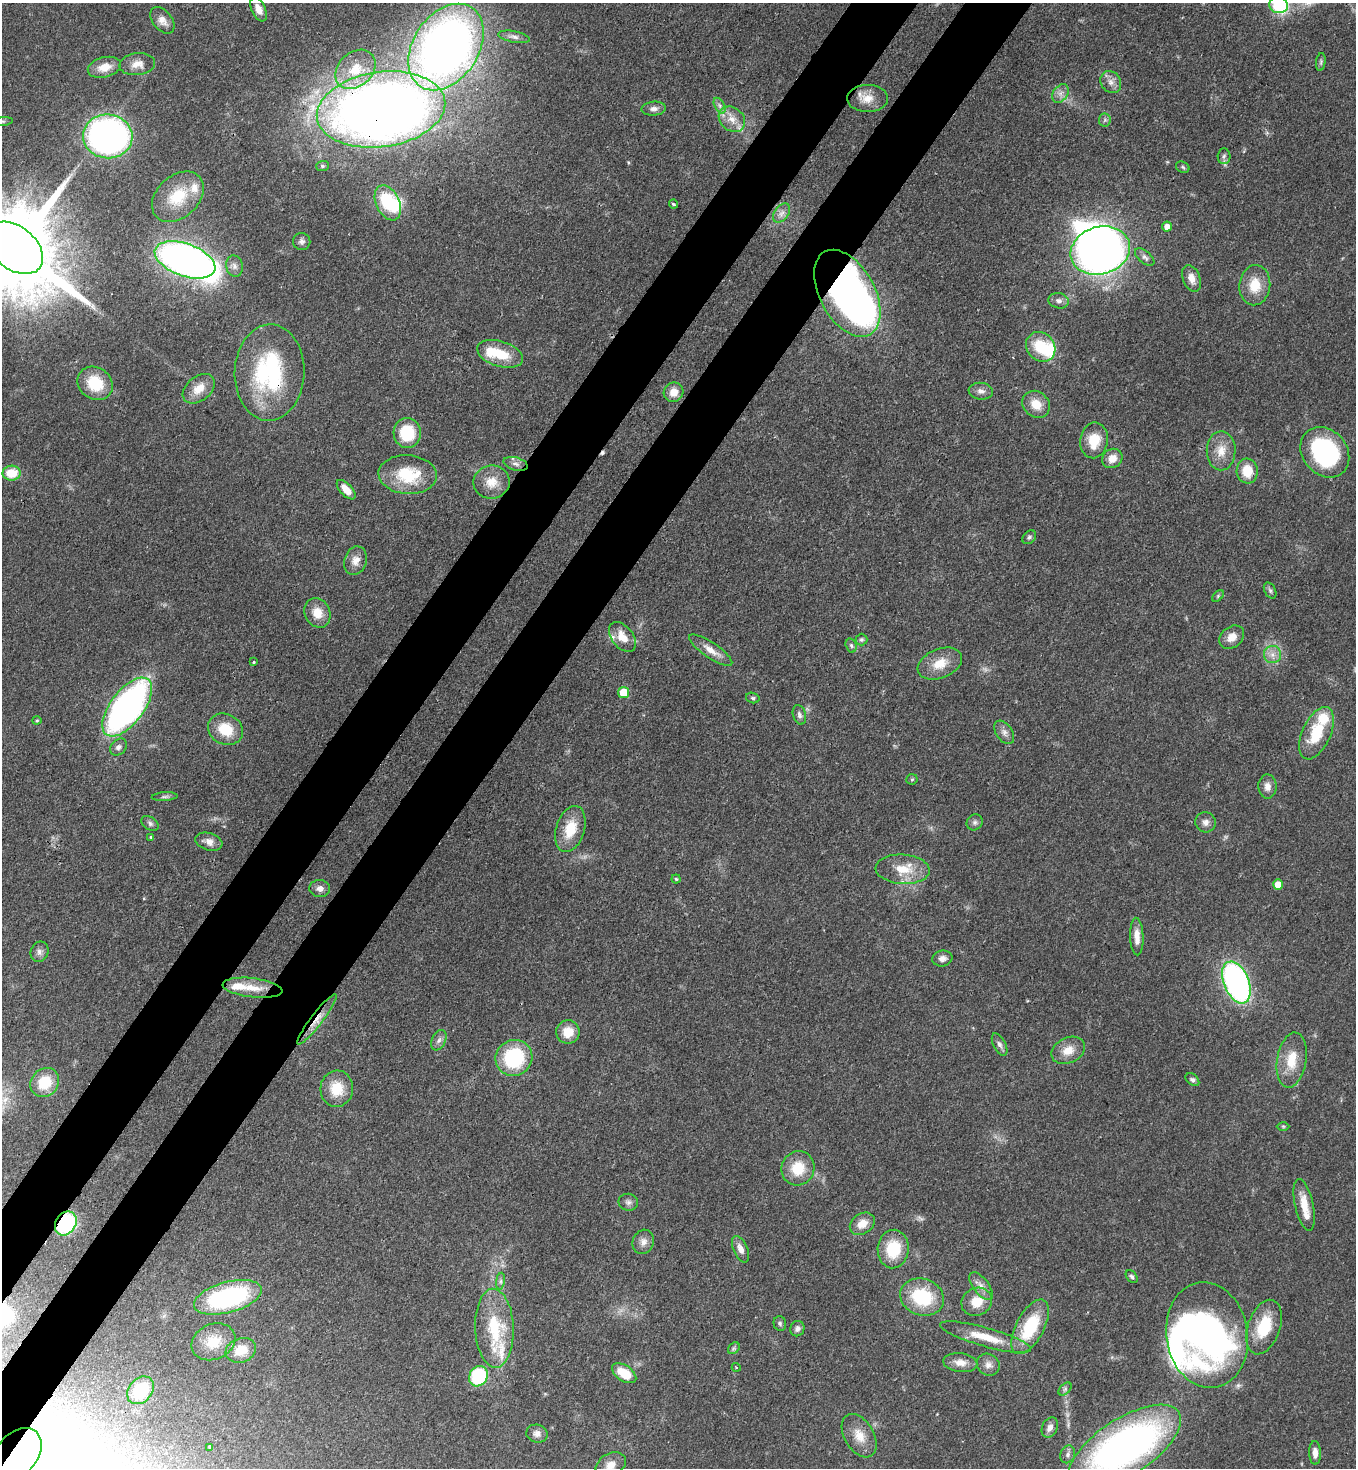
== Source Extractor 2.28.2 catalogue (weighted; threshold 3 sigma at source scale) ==
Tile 7 of 4 x 4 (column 3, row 2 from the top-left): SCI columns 3072-4425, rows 2990-4455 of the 6003 x 5980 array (HDU 1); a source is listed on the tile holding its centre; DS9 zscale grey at full resolution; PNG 1358 x 1470 px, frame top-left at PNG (2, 3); each listed source drawn as its Kron ellipse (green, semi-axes under 4 px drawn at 4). Shown black and unused: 9% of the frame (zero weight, under 3 of 4 exposures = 7% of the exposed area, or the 3 px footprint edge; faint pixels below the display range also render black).
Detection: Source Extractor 2.28.2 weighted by HDU 2 'WHT'; one run over the whole footprint, this tile lists its part. Background 0.0899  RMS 0.0041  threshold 0.0183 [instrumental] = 3 sigma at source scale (4.5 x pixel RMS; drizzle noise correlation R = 1.50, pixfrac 1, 0.05/0.05 arcsec/px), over >= 5 px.
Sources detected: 165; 3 too faint to see at this stretch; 8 inside a brighter object's white glare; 1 cosmic-ray / hot-pixel residue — neither listed nor drawn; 6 inside a brighter listed object's ellipse — not listed separately; the other 147 listed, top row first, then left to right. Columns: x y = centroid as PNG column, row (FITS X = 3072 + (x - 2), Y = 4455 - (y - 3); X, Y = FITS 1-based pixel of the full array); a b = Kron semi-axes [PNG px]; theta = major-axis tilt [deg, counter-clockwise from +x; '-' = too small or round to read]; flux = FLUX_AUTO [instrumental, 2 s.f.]
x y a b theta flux
1279 5 9 8 - 35
258 9 13 7 -65 3.5
162 20 15 9 -51 3.7
514 37 16 5 -11 2.1
446 47 47 32 57 320
1321 62 9 4 83 0.78
137 64 18 11 6 4
104 67 17 10 14 5.6
355 69 22 17 42 12
1111 82 11 10 - 2.9
1060 93 10 7 54 2.3
867 98 20 13 -1 6.4
720 106 8 5 -60 1.4
381 109 65 37 8 520
654 109 12 7 5 2
732 119 14 11 -39 5.1
1105 120 6 6 - 0.97
2 122 11 4 5 0.91
108 136 25 22 -5 150
1224 156 8 6 86 1.1
322 166 6 5 - 0.92
1183 167 7 5 -25 0.8
178 197 29 21 43 15
388 203 18 11 -65 23
673 204 5 3 - 0.58
782 213 11 7 52 2.1
1167 227 5 5 - 3.1
302 241 9 8 - 1.5
15 248 32 21 -39 9100
1100 250 30 23 16 230
1145 257 11 6 -39 1.5
185 260 32 16 -20 230
234 266 10 8 -76 2.1
1192 278 14 8 -68 3.6
1255 285 20 15 85 9.7
847 293 47 27 -61 190
1059 301 10 7 -12 1.8
1041 347 16 13 -48 15
500 354 24 12 -17 12
269 372 48 35 88 51
95 383 18 15 -36 15
199 389 18 12 39 5.8
981 391 12 8 -7 2.1
674 392 10 9 - 4.4
1036 404 15 12 -42 6.7
407 433 15 13 -86 16
1094 440 18 14 82 9.5
1221 451 19 14 89 6.8
1325 452 27 22 -49 52
1112 458 10 9 - 4.2
516 464 12 6 -16 2
1247 471 12 10 -84 9.3
12 473 9 7 1 9.2
408 475 29 19 -4 20
491 482 18 16 8 7.2
346 490 12 6 -47 5.2
1029 537 8 6 45 0.96
355 561 14 11 71 3.8
1270 591 8 5 -63 1
1218 596 7 4 46 0.69
317 613 15 12 -64 6.3
622 637 17 10 -52 6.3
1232 637 13 10 38 4.6
861 640 6 6 - 0.88
851 645 7 5 -73 0.95
711 650 25 7 -34 5.3
1272 655 8 8 - 2.7
254 662 3 3 - 0.7
940 664 23 14 22 8.3
624 692 5 5 - 10
753 698 7 5 -16 0.81
127 707 35 16 53 160
799 715 10 6 -74 1.5
37 720 4 4 - 0.45
225 729 18 15 -27 12
1004 732 13 8 -56 2.3
1317 733 28 14 65 17
118 747 9 7 45 1.6
912 779 5 5 - 0.63
1267 786 12 9 -90 3
165 797 13 4 3 1.1
975 822 8 7 - 1.4
1205 822 10 10 - 2.3
150 823 9 6 -34 1.2
570 829 24 14 72 12
151 837 4 3 - 0.48
209 842 14 8 -17 3.1
903 869 27 14 -4 10
676 879 4 4 - 0.56
1278 884 5 5 - 5.4
320 888 10 8 -4 2.5
1137 936 19 6 -88 4.5
39 952 10 8 69 2
942 959 10 8 8 2.1
1236 982 22 12 -67 120
252 988 30 9 -7 7.6
317 1019 31 6 52 5.1
568 1032 11 11 - 6.9
439 1040 11 7 66 1.7
1000 1045 12 6 -63 1.7
1068 1050 17 12 25 5.9
514 1058 18 18 - 32
1292 1060 28 14 81 10
1192 1080 8 5 -40 1.1
45 1082 15 13 47 13
337 1089 18 16 85 10
1283 1126 6 4 -1 0.59
798 1168 17 16 - 11
628 1202 10 8 -11 1.7
1304 1205 26 9 -78 7.4
66 1223 13 10 57 38
862 1224 13 10 34 4.8
643 1242 12 10 67 3
741 1249 14 7 -67 3
893 1249 19 15 85 16
1132 1277 7 5 -50 0.96
500 1281 8 4 81 0.98
981 1286 16 7 -53 3.3
228 1297 35 15 15 58
922 1297 22 18 -18 25
977 1302 16 13 28 8.4
780 1323 7 6 - 0.93
1030 1327 30 14 62 22
1264 1327 28 16 71 17
494 1328 39 19 -88 23
797 1329 8 7 - 1.6
1207 1335 53 40 -81 170
985 1337 47 9 -16 12
213 1342 23 17 24 10
734 1348 6 5 - 0.84
241 1350 16 12 19 7.8
960 1363 17 9 -6 4.2
988 1365 12 10 -36 2.8
736 1367 4 3 - 0.36
624 1373 14 8 -34 8.8
478 1376 10 9 - 32
1065 1389 8 4 46 0.95
140 1390 15 11 48 19
1050 1427 10 7 65 2.6
537 1434 11 9 -13 2.3
859 1436 24 14 -59 7.2
210 1447 4 4 - 0.53
1125 1447 64 28 33 190
1315 1453 12 6 -89 3
1068 1454 9 7 69 1.5
17 1455 30 20 49 220
611 1465 16 11 31 4.6
Overlapping masked pixels (flux is a lower limit): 7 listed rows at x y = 381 109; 15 248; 847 293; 269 372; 317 1019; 66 1223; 17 1455
Isophote crosses this tile's border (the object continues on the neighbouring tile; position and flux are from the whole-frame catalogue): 7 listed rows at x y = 1279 5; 446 47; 2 122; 15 248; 1125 1447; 17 1455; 611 1465